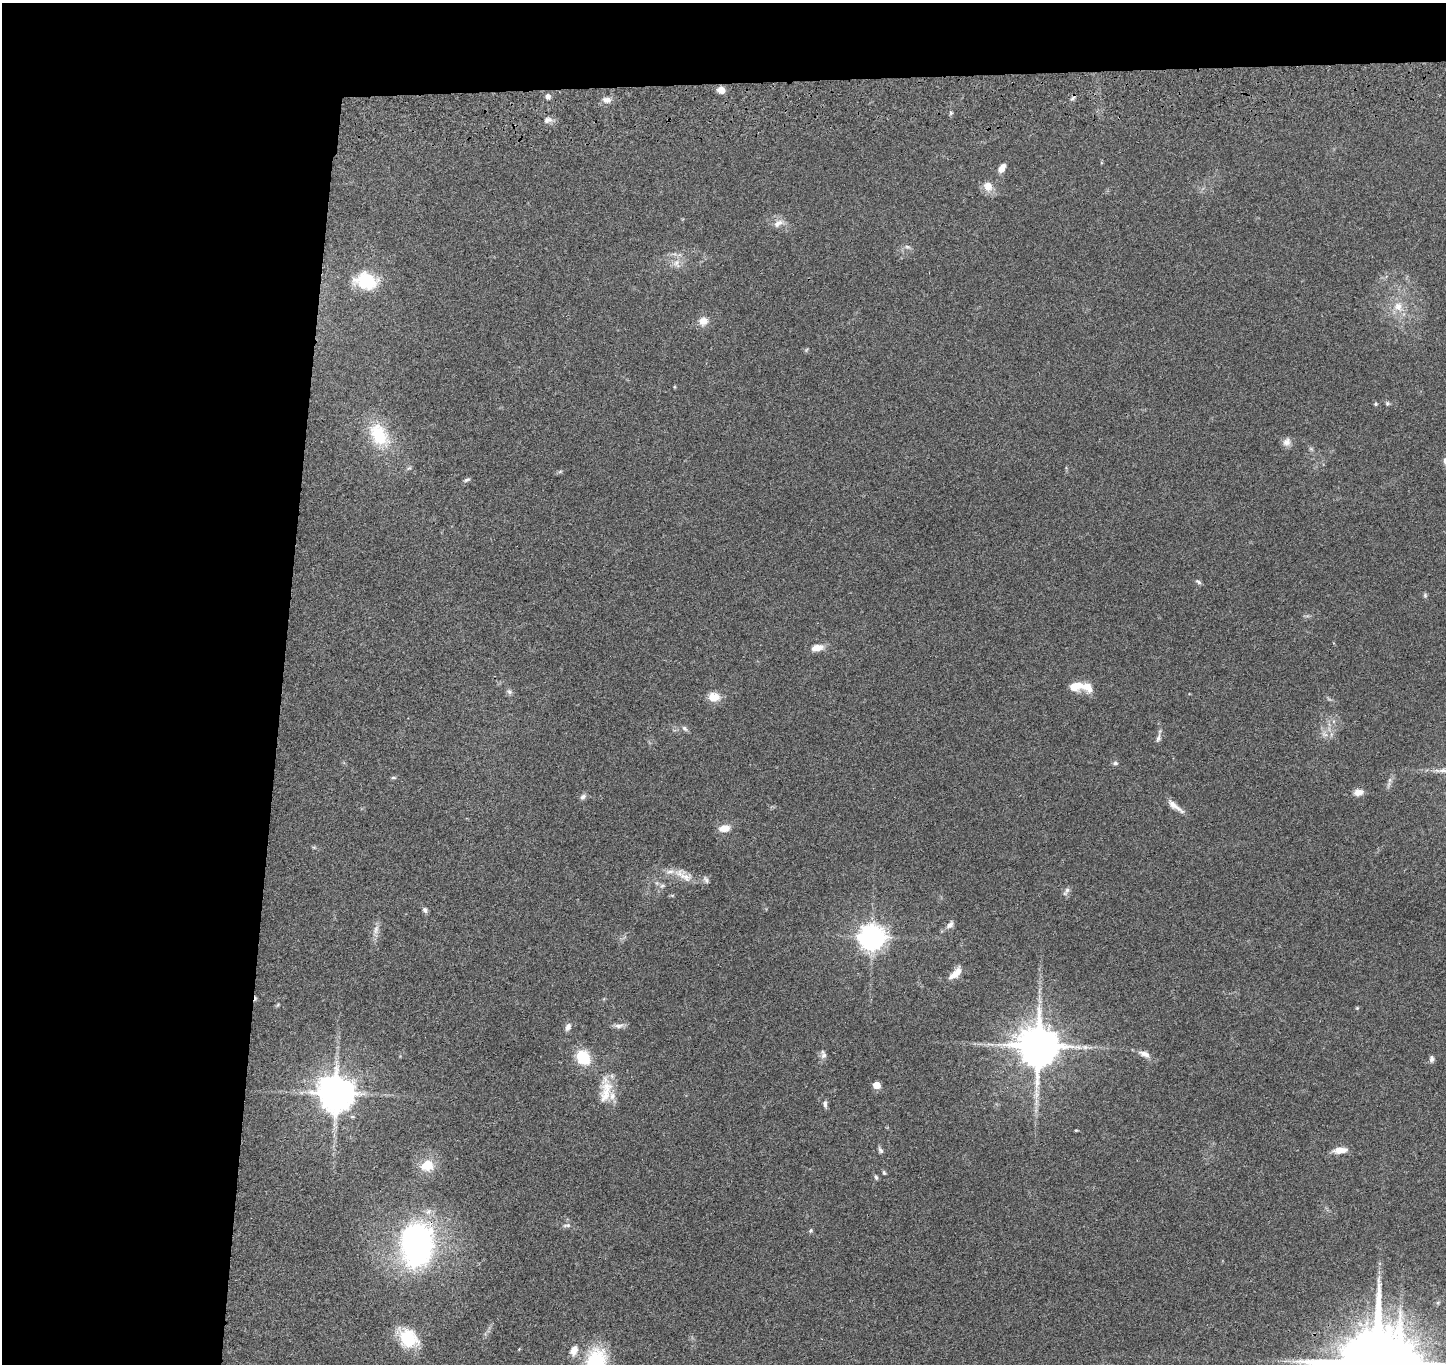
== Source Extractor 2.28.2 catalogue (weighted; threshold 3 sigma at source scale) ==
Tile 1 of 3 x 3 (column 1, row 1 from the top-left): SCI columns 14-1457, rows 2940-4301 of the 4359 x 4535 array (HDU 1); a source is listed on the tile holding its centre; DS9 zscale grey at full resolution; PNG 1448 x 1366 px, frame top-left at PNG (2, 3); no overlay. Shown black and unused: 24% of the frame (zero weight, under 3 of 4 exposures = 6% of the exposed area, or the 3 px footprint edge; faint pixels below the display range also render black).
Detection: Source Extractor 2.28.2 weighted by HDU 2 'WHT'; one run over the whole footprint, this tile lists its part. Background 0.0657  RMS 0.006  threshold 0.0268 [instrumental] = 3 sigma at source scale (4.5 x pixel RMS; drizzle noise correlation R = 1.50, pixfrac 1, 0.05/0.05 arcsec/px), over >= 5 px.
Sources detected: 82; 1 too faint to see at this stretch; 1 cosmic-ray / hot-pixel residue — not listed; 4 inside a brighter listed object's ellipse — not listed separately; the other 76 listed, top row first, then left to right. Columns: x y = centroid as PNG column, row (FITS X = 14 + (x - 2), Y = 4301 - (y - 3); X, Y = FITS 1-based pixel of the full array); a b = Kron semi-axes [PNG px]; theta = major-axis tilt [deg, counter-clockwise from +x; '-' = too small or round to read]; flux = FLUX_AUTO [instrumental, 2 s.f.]
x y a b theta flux
721 90 8 7 - 4.3
548 97 7 6 - 2.4
1073 98 9 4 48 1.3
607 100 11 7 1 3.5
951 113 6 5 - 0.88
548 120 11 8 11 2.8
1002 168 10 6 57 5.5
988 186 14 12 -62 6
778 223 16 9 27 4.2
907 247 9 5 -26 1.6
677 263 15 9 -71 4.9
366 281 25 18 -9 28
1398 306 14 13 - 8.3
703 321 10 9 - 6
806 350 6 4 46 0.71
1387 403 6 6 - 1
1375 404 5 5 - 0.91
379 435 35 22 -59 26
1287 442 12 10 69 3.3
409 468 7 5 41 1.1
560 471 7 4 2 0.85
467 480 9 5 20 1.4
1198 582 8 5 -36 1.3
1425 595 7 5 -71 0.99
817 648 14 7 12 6.1
1076 686 18 10 7 9
509 692 9 6 -39 1.6
714 697 15 12 -4 6.9
685 729 9 6 -39 1.6
1324 734 10 5 -27 2.4
1158 738 13 6 76 2.3
1115 763 7 5 -8 1.2
393 778 8 4 0 0.87
1390 780 6 6 - 1.5
1358 792 10 7 7 4.6
583 797 8 6 42 1.9
1175 806 26 6 -37 5
724 828 12 7 8 6.6
314 847 6 4 -1 0.77
683 875 30 12 -30 8.7
662 886 7 5 42 1.4
1067 890 9 6 73 2
425 910 7 6 - 1.8
950 925 10 7 42 2.6
376 930 14 7 76 3.6
871 937 9 8 - 680
955 973 18 8 43 6.3
278 1005 6 4 68 0.71
1357 1008 5 4 - 0.63
618 1026 13 6 3 2.8
568 1027 10 7 67 2.7
1038 1046 11 11 - 2500
1085 1047 9 6 -15 2.1
823 1054 13 7 -71 2.6
1144 1054 19 8 -23 4.3
583 1057 14 11 -54 23
1431 1059 9 5 89 1.8
876 1085 5 5 - 14
606 1092 34 15 78 14
335 1093 10 10 - 1600
1036 1102 12 4 82 2.7
825 1104 9 5 -84 1.8
1076 1130 3 3 - 0.51
880 1150 10 5 -60 1.4
1340 1150 15 7 5 6.3
427 1165 13 12 - 13
884 1173 6 4 -73 0.91
876 1177 7 5 -72 1.1
567 1225 12 5 5 1.8
810 1231 6 6 - 0.95
417 1244 48 34 85 160
1438 1303 6 5 - 0.94
408 1338 25 18 -46 23
574 1350 13 9 68 5.3
596 1363 30 21 81 52
1376 1363 23 17 -87 8200
Overlapping masked pixels (flux is a lower limit): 2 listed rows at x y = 417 1244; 1376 1363
Isophote crosses this tile's border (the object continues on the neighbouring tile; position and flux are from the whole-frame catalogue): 2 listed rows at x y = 596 1363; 1376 1363